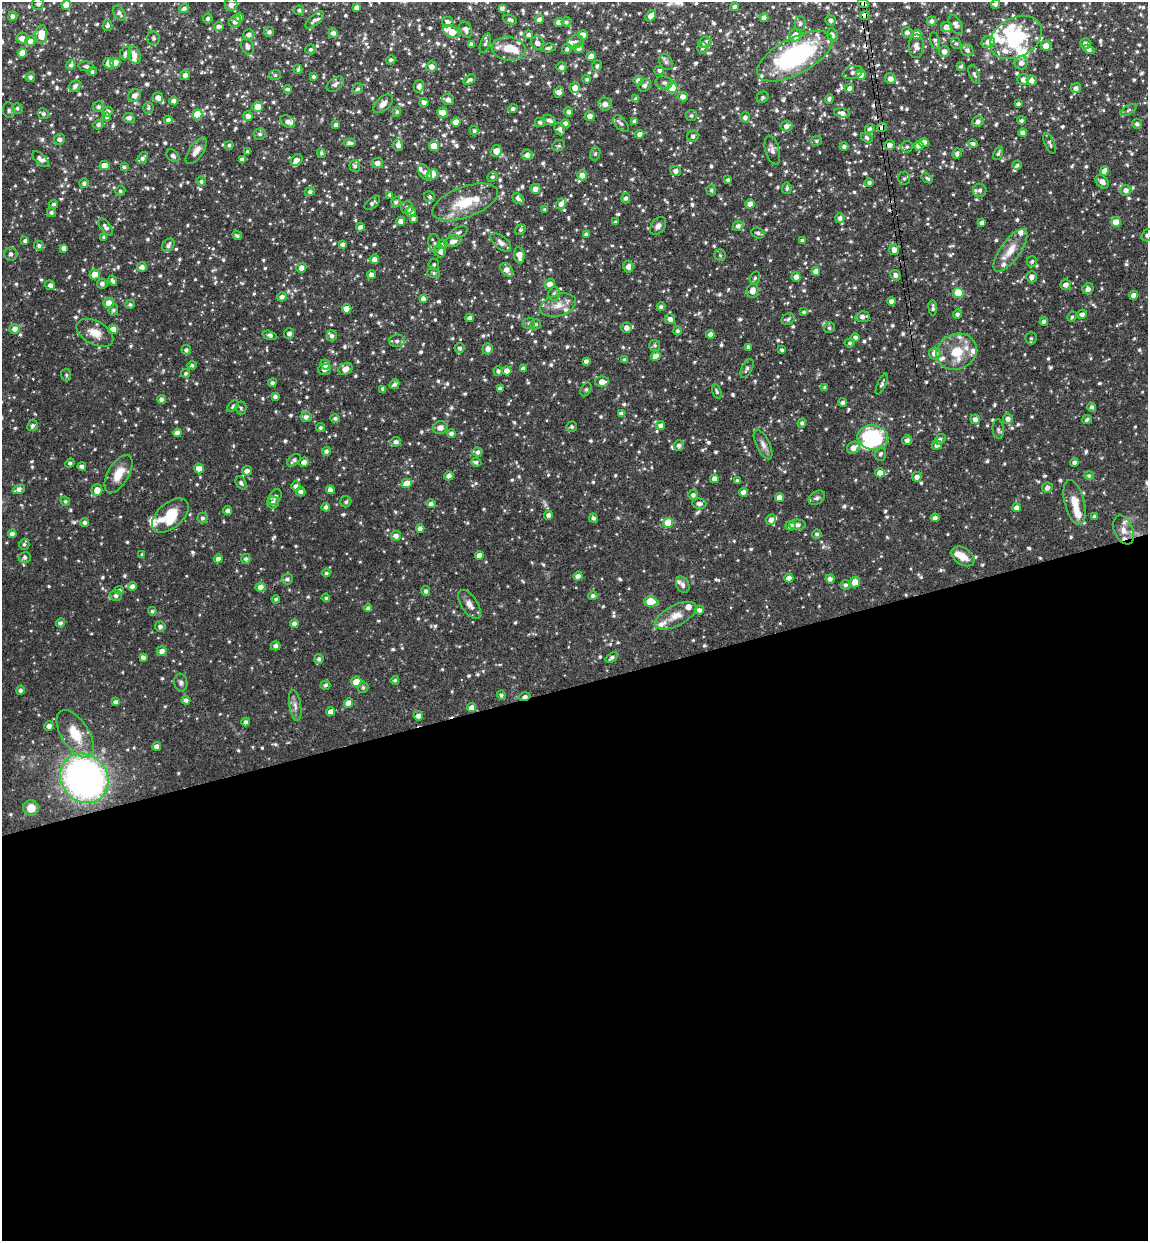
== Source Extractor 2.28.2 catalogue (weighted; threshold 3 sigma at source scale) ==
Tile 15 of 4 x 4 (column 3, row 4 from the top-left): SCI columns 2451-3596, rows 59-1297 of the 5012 x 5072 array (HDU 1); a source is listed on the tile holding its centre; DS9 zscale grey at full resolution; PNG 1150 x 1243 px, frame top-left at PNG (2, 2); each listed source drawn as its Kron ellipse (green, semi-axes under 4 px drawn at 4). Shown black and unused: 45% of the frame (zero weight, under 3 of 4 exposures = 6% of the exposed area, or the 3 px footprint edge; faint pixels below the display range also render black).
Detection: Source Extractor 2.28.2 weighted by HDU 2 'WHT'; one run over the whole footprint, this tile lists its part. Background 0.0505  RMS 0.0039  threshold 0.0175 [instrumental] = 3 sigma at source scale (4.5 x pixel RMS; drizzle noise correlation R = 1.50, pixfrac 1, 0.05/0.05 arcsec/px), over >= 5 px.
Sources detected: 1075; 1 inside a brighter object's white glare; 7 cosmic-ray / hot-pixel residue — neither listed nor drawn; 44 inside a brighter listed object's ellipse — not listed separately; of the other 1023, all 500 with FLUX_AUTO >= 0.721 (the completeness limit of this list) listed and drawn (523 fainter detections not listed), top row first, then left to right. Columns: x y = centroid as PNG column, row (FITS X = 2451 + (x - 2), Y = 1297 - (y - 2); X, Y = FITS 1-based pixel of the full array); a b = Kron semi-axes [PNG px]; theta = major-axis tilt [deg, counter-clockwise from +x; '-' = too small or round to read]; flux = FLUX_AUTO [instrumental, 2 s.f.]
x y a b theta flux
863 3 5 4 - 1.2
38 4 6 6 - 1.1
995 4 5 4 - 1.2
66 5 4 4 - 5.5
231 5 6 6 - 2.2
357 7 4 4 - 1.6
735 7 4 4 - 0.98
184 8 5 4 - 0.95
502 8 4 4 - 1.5
299 10 5 5 - 0.99
120 13 8 5 -56 1.3
13 16 4 4 - 1.2
651 16 6 4 56 2.4
865 16 5 4 - 2.7
239 18 4 4 - 2.1
764 18 4 4 - 1.5
208 19 5 5 - 0.82
539 19 4 4 - 1.5
314 20 11 5 42 1.4
510 20 7 4 -20 0.89
830 20 5 5 - 1.2
931 21 5 4 - 1.2
235 22 6 5 - 1.5
448 22 6 5 - 1.6
566 22 5 4 - 0.79
559 23 4 4 - 3.7
800 24 7 5 89 0.9
107 25 6 5 - 1
956 25 10 6 -60 1.6
219 27 5 4 - 1.4
946 27 5 5 - 3.5
466 29 8 6 -66 1.8
269 32 5 4 - 1.2
451 32 9 5 -28 7
907 32 5 5 - 1.3
333 33 5 4 - 1.7
41 34 9 6 86 6.3
249 35 5 5 - 1.7
529 35 4 4 - 1.6
583 35 5 5 - 3.4
795 35 6 6 - 4.8
833 35 7 5 -71 1.2
917 35 5 4 - 5.2
1016 37 27 19 29 26
22 38 6 5 - 2.7
154 38 7 6 - 1.1
30 41 5 5 - 1.8
935 41 8 5 -77 1
575 42 8 6 27 1.6
705 42 7 5 27 1.5
988 42 7 6 - 2.3
485 43 10 5 70 0.96
537 43 7 6 - 1.9
956 43 6 5 - 0.72
1085 43 5 5 - 1.4
471 44 4 4 - 1.2
248 46 8 6 -65 1.8
916 46 12 7 89 2.1
1046 46 5 5 - 3.6
548 48 7 4 5 0.81
579 48 5 5 - 1.8
702 48 6 5 - 0.89
310 49 5 5 - 0.79
509 49 17 12 -7 5.6
567 49 5 5 - 1
1089 49 6 4 -30 1.3
967 50 6 5 - 1.4
944 51 5 5 - 1.9
22 53 5 4 - 4.5
126 53 6 5 - 1.2
134 55 9 6 -73 2.7
795 56 41 18 28 57
591 57 5 4 - 3.3
391 60 5 4 - 0.88
666 62 8 6 -63 1.1
108 63 5 5 - 2.5
115 63 5 5 - 4.4
1021 63 7 6 - 1.9
71 65 5 4 - 1.1
86 66 7 5 -12 1
597 66 5 5 - 0.86
961 66 4 4 - 0.78
431 67 5 5 - 2.1
561 67 5 5 - 1.6
298 69 5 3 - 0.75
659 70 5 4 - 1.1
92 72 4 4 - 0.84
853 72 10 6 17 1.3
974 74 10 5 -69 0.93
185 75 5 4 - 1.9
275 75 6 5 - 0.76
861 75 5 5 - 3.8
30 77 5 4 - 1.2
313 77 3 3 - 0.78
587 79 4 4 - 0.83
890 79 5 5 - 2
470 80 7 4 35 1.2
1023 80 6 5 - 2.1
638 81 5 5 - 2.3
1032 81 5 5 - 1.7
664 83 8 6 -9 1.2
335 84 10 6 37 1.4
644 85 7 5 39 1.5
75 86 6 5 - 1.3
419 86 6 5 - 1.9
575 88 5 5 - 3
672 88 5 5 - 14
850 88 4 4 - 1.8
1076 88 5 5 - 1.6
288 89 4 3 - 0.78
358 89 6 5 - 0.84
559 92 6 5 - 2.1
134 95 7 5 39 2.2
683 97 5 4 - 2.2
763 97 6 5 - 0.8
158 98 5 5 - 2.2
636 99 4 4 - 1.2
829 99 5 4 - 0.99
448 100 6 5 - 1.8
174 101 4 4 - 1.9
424 102 4 4 - 1.4
383 104 12 6 42 2.2
605 104 7 6 - 2.3
1018 104 4 4 - 1.1
98 107 5 5 - 1.2
258 107 5 5 - 4.7
17 108 5 5 - 0.85
148 108 6 5 - 0.81
513 109 5 4 - 1.1
9 110 8 5 -82 1.1
1128 110 9 4 29 0.81
107 112 5 4 - 1.8
397 112 5 4 - 0.78
569 112 4 4 - 1.3
442 113 5 5 - 3.8
842 113 8 5 -10 1.5
43 114 5 5 - 1
197 114 5 5 - 9.5
248 116 5 4 - 2.1
590 116 5 5 - 2.1
691 116 5 5 - 0.85
107 117 4 4 - 0.8
745 117 5 5 - 1.4
129 118 5 5 - 1.5
168 120 4 4 - 1.3
549 120 7 4 -26 1.5
288 121 8 5 -27 1.9
634 121 4 3 - 1.1
1021 121 4 4 - 0.97
456 122 4 4 - 3.2
540 122 6 5 - 1.1
978 122 6 5 - 1.5
98 124 5 4 - 1.1
565 124 4 4 - 2.5
621 124 10 5 -49 1.2
1137 124 5 4 - 1.1
336 125 4 4 - 1.3
786 126 6 5 - 1.8
882 127 5 4 - 1.4
560 129 6 5 - 1.5
870 129 5 4 - 0.94
474 131 5 4 - 0.75
1023 133 4 4 - 1.9
260 134 6 6 - 0.95
640 134 4 4 - 2.2
693 136 6 5 - 1.1
867 137 6 4 -36 0.94
59 139 5 5 - 1.4
816 141 5 5 - 0.73
350 143 6 3 -5 1.3
924 143 5 4 - 3.8
973 143 5 4 - 1.2
1049 143 11 4 -66 1.1
229 145 4 4 - 0.77
398 145 6 5 - 2.1
889 145 5 5 - 2.1
919 145 5 4 - 2.8
434 146 5 5 - 5.8
558 146 6 5 - 0.75
844 147 4 4 - 1.2
907 147 6 5 - 0.87
772 150 15 7 -75 1.7
196 151 15 7 55 2.9
248 151 4 3 - 0.84
496 151 6 5 - 3
321 153 5 4 - 0.72
998 153 7 4 64 0.92
595 154 7 5 75 0.73
957 154 5 4 - 1.2
527 155 5 5 - 2.1
173 156 7 5 -43 1.1
143 158 6 4 56 1.1
41 159 10 5 -43 1.8
242 160 4 4 - 1.8
297 160 6 5 - 2.3
377 163 5 5 - 2.1
1017 165 5 4 - 0.81
105 166 5 4 - 4.2
355 166 6 5 - 1.1
124 167 4 4 - 0.85
676 171 5 5 - 1.8
1104 171 5 4 - 2.5
425 172 9 5 -55 1.6
432 174 6 5 - 5
582 175 5 5 - 2.4
492 177 5 5 - 0.87
904 178 7 5 87 0.89
927 178 6 4 -38 0.72
728 180 4 4 - 0.83
201 181 5 4 - 0.78
1102 182 7 5 -45 2.1
84 183 5 4 - 1.1
869 183 4 4 - 1
787 188 6 5 - 0.84
535 189 5 5 - 2.5
711 190 5 4 - 0.75
980 190 7 6 - 1.5
1126 190 5 5 - 1.9
120 191 5 4 - 0.72
310 192 5 4 - 1.1
390 195 4 4 - 1.3
430 197 6 5 - 0.86
626 198 5 4 - 1.1
518 199 6 4 -44 1.2
396 202 5 4 - 0.9
465 202 34 15 21 13
372 203 9 4 37 1
54 204 4 4 - 0.87
561 204 5 5 - 1.9
750 204 4 4 - 2.2
407 207 6 6 - 1
545 210 3 3 - 0.72
411 212 5 5 - 2.8
51 213 4 4 - 0.86
413 218 4 4 - 1
840 218 5 4 - 1.5
401 221 4 4 - 2.3
615 222 4 3 - 0.75
1116 222 5 4 - 6.1
982 223 4 4 - 1.5
658 226 10 6 53 1.7
738 226 5 5 - 1.6
106 227 10 5 -52 1.5
360 227 4 4 - 1.8
520 230 5 5 - 0.81
459 232 10 5 24 1.1
758 233 6 5 - 1.1
586 234 4 4 - 0.9
237 235 5 4 - 0.76
1147 235 6 5 - 1.3
104 237 4 4 - 0.85
802 240 4 4 - 0.75
25 241 4 3 - 1
453 241 9 5 20 2.1
434 243 9 6 -80 1.2
501 243 12 6 -39 1.7
342 244 4 4 - 1.2
443 244 5 4 - 1.2
168 245 7 5 51 1.3
39 246 5 4 - 1
64 248 4 4 - 1.8
894 250 5 5 - 2.3
1010 250 25 10 54 5.8
440 251 6 5 - 2.2
11 254 6 6 - 0.99
519 255 8 5 -82 3
720 255 5 5 - 0.72
374 259 5 5 - 1.9
1032 261 5 5 - 0.88
434 265 5 5 - 0.78
142 267 5 4 - 1.5
628 267 6 5 - 1.9
301 268 5 4 - 1.9
507 270 8 5 -52 2.8
816 271 4 4 - 2.2
434 273 6 5 - 0.76
95 275 5 5 - 5
371 275 4 4 - 1.7
896 275 5 5 - 1.4
796 277 5 4 - 1.8
1031 277 5 5 - 2.2
755 278 7 5 75 0.83
113 281 5 3 - 0.84
102 284 5 5 - 1.2
550 284 5 5 - 2.6
50 285 5 5 - 1.6
1066 285 5 5 - 2
1088 289 6 5 - 1.5
753 291 7 6 - 3.5
958 293 5 5 - 14
554 294 6 6 - 1.1
1134 295 4 4 - 2.1
282 297 4 4 - 1.7
423 299 4 4 - 1.5
892 301 4 4 - 2
109 303 5 5 - 4.1
130 304 5 4 - 0.77
558 305 18 11 16 4.7
661 307 4 4 - 0.94
933 308 7 4 -87 1
347 309 5 4 - 4.2
113 310 5 4 - 0.85
804 312 4 4 - 0.8
957 314 4 4 - 0.99
1082 314 5 4 - 1.5
862 317 7 5 11 1.7
1072 317 5 4 - 0.73
470 318 4 4 - 1.7
670 319 5 5 - 1.9
788 319 7 5 30 0.86
1044 322 4 3 - 1.4
529 323 6 5 - 0.85
536 324 5 5 - 0.87
627 328 5 5 - 2
829 328 5 5 - 0.91
15 329 5 5 - 2
113 329 5 4 - 3.1
677 331 4 4 - 0.8
95 333 20 11 -29 5.6
289 333 5 5 - 1.6
710 334 4 4 - 2.3
270 335 7 4 -16 0.94
332 336 5 5 - 1.2
855 338 4 4 - 1.5
1031 338 6 5 - 0.81
397 341 8 6 2 1.4
850 343 5 4 - 0.76
655 345 5 5 - 0.82
749 347 4 4 - 0.94
459 348 5 5 - 1.1
488 349 5 5 - 2
186 350 5 4 - 0.98
782 350 3 3 - 0.78
957 352 20 17 22 10
935 353 6 6 - 2.6
656 356 5 4 - 4.6
624 360 3 3 - 0.88
586 361 4 4 - 1.2
192 365 4 4 - 0.83
325 365 5 4 - 2.1
747 368 10 5 61 1.2
325 369 6 5 - 1.7
345 369 7 5 28 2.8
523 369 4 4 - 1.5
498 371 5 4 - 1
507 371 4 4 - 2.7
186 373 4 4 - 0.73
66 375 6 5 - 0.76
602 382 6 5 - 3.2
272 383 4 4 - 0.91
394 384 5 4 - 1.1
882 384 11 4 65 0.91
825 387 4 4 - 1
383 389 4 4 - 1.3
500 389 4 4 - 1.5
586 389 7 5 63 0.73
717 392 7 4 -72 0.77
275 396 4 4 - 1.2
161 399 4 4 - 1.4
842 402 4 4 - 1.2
233 406 7 4 49 0.96
1092 407 4 4 - 1
241 408 6 5 - 0.78
621 413 4 4 - 1
306 417 5 5 - 1.7
335 418 4 4 - 0.88
975 419 5 5 - 1.9
1008 419 5 5 - 1.8
1087 419 5 4 - 0.94
802 423 4 4 - 0.96
661 425 4 4 - 1.5
32 426 6 5 - 0.97
440 427 7 6 - 2.2
572 427 5 5 - 0.92
320 428 4 4 - 0.85
998 429 10 5 -86 0.94
177 433 4 4 - 2.5
451 434 4 4 - 1.3
873 438 15 12 -11 28
940 439 6 4 37 1.1
907 440 5 4 - 1.9
396 442 5 5 - 1.2
763 444 16 7 -64 2.2
679 445 5 5 - 1.3
937 445 5 4 - 2.4
853 448 7 5 34 2.7
326 451 4 4 - 1.1
477 452 5 4 - 1.3
880 454 7 5 69 1
294 460 8 5 41 1.2
304 462 5 4 - 1.9
476 462 5 4 - 0.99
1074 462 4 4 - 1.3
70 463 5 4 - 0.76
82 466 4 4 - 1.3
199 468 5 4 - 3.1
247 471 5 4 - 1.8
880 473 5 4 - 3.3
118 474 21 10 60 6.8
1089 475 5 4 - 0.84
449 476 4 4 - 1.9
917 477 5 5 - 1.6
714 479 4 4 - 2.2
737 481 4 3 - 0.9
241 483 7 5 -56 1
407 483 5 4 - 5.2
296 486 5 4 - 1.4
1047 488 5 5 - 1.6
19 489 6 4 21 1.7
97 490 6 5 - 4.1
330 490 4 4 - 1.9
301 492 5 4 - 1.4
743 492 4 4 - 3
693 495 5 5 - 1.3
275 497 8 6 61 1.4
779 497 4 4 - 2.6
817 498 9 6 35 1.1
65 501 5 4 - 0.82
346 502 6 5 - 0.84
273 503 6 6 - 1.5
699 503 7 5 -3 1.4
1075 503 23 10 -76 5.8
431 504 4 4 - 1.3
326 507 4 4 - 1.3
1017 508 4 4 - 1.7
227 511 4 4 - 1.7
170 515 21 12 41 15
548 515 4 4 - 1.4
1094 516 4 4 - 0.79
203 518 5 5 - 1
593 518 4 4 - 0.96
935 518 4 4 - 1.4
771 520 5 5 - 1.7
85 522 4 4 - 1.1
668 523 5 5 - 10
797 525 8 5 -1 1.4
790 526 5 4 - 2.3
420 529 4 4 - 1.7
1124 530 15 9 -66 3.4
12 534 4 4 - 1.8
817 534 5 4 - 0.91
396 536 5 4 - 1.9
24 544 6 5 - 0.84
142 555 3 3 - 0.76
479 556 4 4 - 2.6
963 556 13 8 -33 4.4
25 558 6 5 - 1
218 559 4 4 - 1.7
246 559 5 4 - 1
326 573 4 3 - 0.74
578 576 4 4 - 1.8
789 578 4 4 - 2.5
287 579 5 5 - 1.1
830 579 4 4 - 1.7
855 582 5 5 - 4.5
683 585 8 6 -63 1.4
846 585 5 5 - 0.88
132 586 5 4 - 1.5
260 587 5 4 - 2.5
119 590 5 4 - 0.89
426 591 5 4 - 1.1
116 596 6 5 - 1.4
593 596 5 4 - 0.98
326 598 4 4 - 0.73
276 599 4 3 - 0.73
651 602 7 5 -7 13
469 604 16 8 -57 2.9
368 608 4 4 - 1.1
699 610 4 4 - 1.4
152 611 4 4 - 0.76
676 616 23 10 27 5
60 623 4 4 - 1.1
294 624 4 4 - 1.8
160 626 5 5 - 1.3
276 646 4 4 - 1.5
162 651 5 5 - 2
143 657 4 4 - 1.4
612 657 7 4 35 1.1
319 659 5 4 - 1.1
395 680 4 4 - 0.77
356 682 5 5 - 5.9
181 683 9 6 -81 1.1
325 685 5 4 - 0.81
363 688 5 5 - 0.8
20 690 4 4 - 1.1
501 695 4 4 - 0.92
525 697 5 3 - 1.9
186 700 4 4 - 1.3
116 702 4 4 - 1.4
349 703 5 4 - 3.7
295 706 15 6 -80 2
472 708 4 4 - 3.3
331 712 4 4 - 2.3
418 716 4 4 - 1.9
246 722 4 4 - 1.3
49 726 5 5 - 1.8
75 734 27 13 -57 12
157 746 4 4 - 2
84 778 26 23 -51 160
31 808 8 8 - 4.1
Overlapping masked pixels (flux is a lower limit): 4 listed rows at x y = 863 3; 865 16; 882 127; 525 697
Isophote crosses this tile's border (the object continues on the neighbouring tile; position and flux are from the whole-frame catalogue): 5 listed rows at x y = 38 4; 995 4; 795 56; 9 110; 1147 235